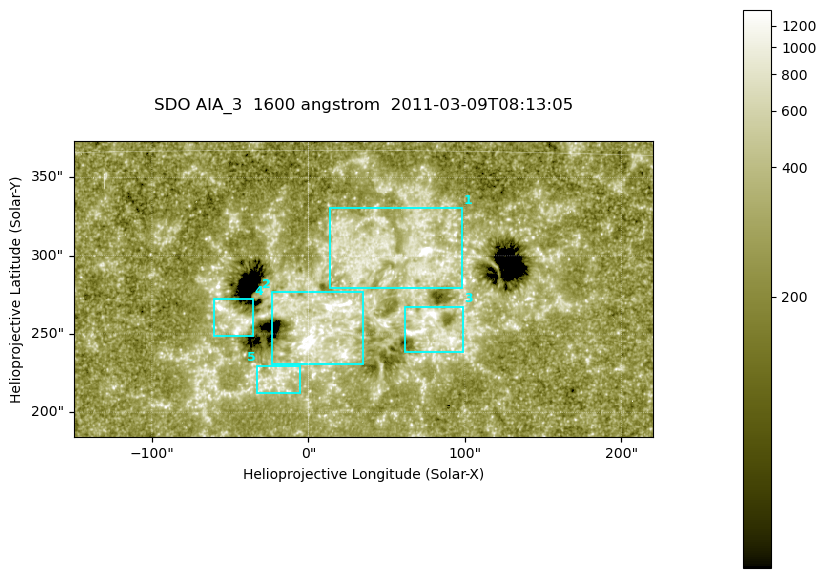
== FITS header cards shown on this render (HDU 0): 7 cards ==
TELESCOP= 'SDO     '           /
INSTRUME= 'AIA_3   '           /
WAVELNTH=                 1600 /
WAVEUNIT= 'angstrom'           /
DATE-OBS= '2011-03-09T08:13:05.120' /
CTYPE1  = 'HPLN-TAN'           /
CTYPE2  = 'HPLT-TAN'           /

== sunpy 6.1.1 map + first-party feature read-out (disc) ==
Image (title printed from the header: SDO AIA_3  1600 angstrom  2011-03-09T08:13:05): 607 x 311 px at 0.609 arcsec/px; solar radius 966 arcsec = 1586 px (partial field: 2.4% of the solar disc is inside the frame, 100% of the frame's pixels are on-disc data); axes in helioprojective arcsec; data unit not stated in the header (colour bar unlabelled)
Pointing: header CRPIX1/2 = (2052.59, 2044.23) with CRVAL1/2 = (0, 0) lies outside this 607 x 311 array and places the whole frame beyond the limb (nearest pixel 1.42 R_sun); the SolarSoft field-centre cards XCEN/YCEN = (35.03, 278.8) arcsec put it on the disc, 1804 arcsec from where CRPIX/CRVAL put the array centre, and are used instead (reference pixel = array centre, CRVAL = XCEN/YCEN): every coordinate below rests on XCEN/YCEN
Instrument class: DISC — disc imager (sunpy class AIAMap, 1600 A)
Bright regions (active regions / flare kernels): reference = the on-disc median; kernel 5 px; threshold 5 sigma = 417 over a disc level ~260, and >= 1.15x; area >= 188 px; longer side >= 4 px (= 2.4 arcsec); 5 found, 5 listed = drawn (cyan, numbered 1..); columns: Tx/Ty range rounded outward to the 2 arcsec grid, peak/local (2 s.f.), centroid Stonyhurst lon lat
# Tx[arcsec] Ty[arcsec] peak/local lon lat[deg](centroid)
1 14..98 278..330 15 +3 +11
2 -24..36 230..278 7.9 +1 +8
3 60..100 238..268 6.6 +5 +8
4 -62..-34 248..274 9.7 -3 +8
5 -34..-4 212..230 4.1 -1 +6